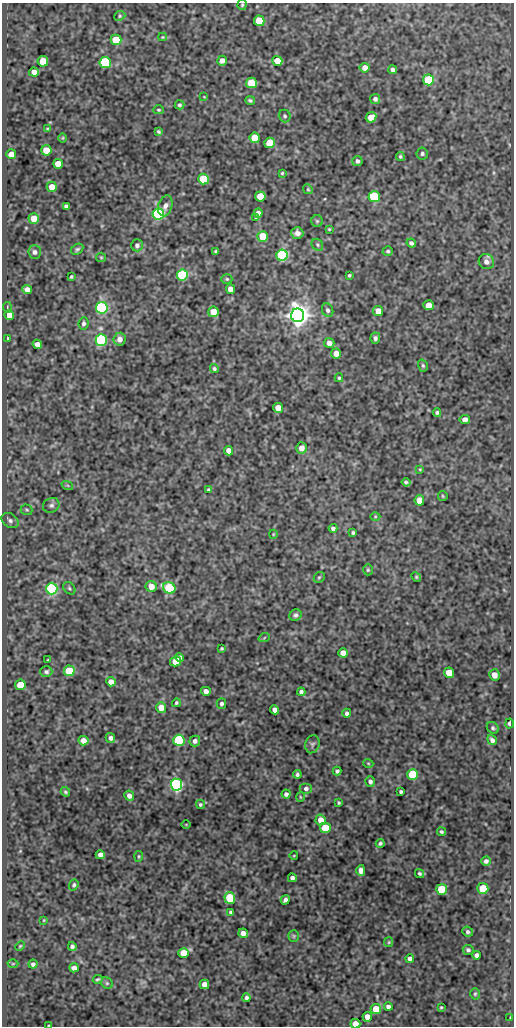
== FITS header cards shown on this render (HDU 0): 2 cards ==
NAXIS1  =                  512
NAXIS2  =                 1024

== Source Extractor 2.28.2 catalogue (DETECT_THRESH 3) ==
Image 512 x 1024 px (HDU 0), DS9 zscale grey, 1 PNG px = 1 image px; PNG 516 x 1028 px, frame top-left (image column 1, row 1024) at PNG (2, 3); each listed source drawn as its Kron ellipse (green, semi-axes under 4 px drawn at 4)
Background 76.9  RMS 0.5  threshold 1.5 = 3 sigma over >= 5 px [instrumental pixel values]
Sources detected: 194; all 194 listed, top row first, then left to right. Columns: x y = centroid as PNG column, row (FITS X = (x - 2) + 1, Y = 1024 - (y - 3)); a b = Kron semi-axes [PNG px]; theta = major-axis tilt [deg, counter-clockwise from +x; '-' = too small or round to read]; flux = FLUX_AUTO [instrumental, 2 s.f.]
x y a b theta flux
242 5 5 4 - 44
120 16 6 4 23 49
259 21 5 5 - 950
163 37 4 4 - 31
116 40 5 5 - 1500
43 61 5 5 - 720
222 61 5 4 - 150
277 61 5 5 - 470
105 62 5 5 - 4000
365 68 5 5 - 230
393 70 4 4 - 100
34 72 5 4 - 240
428 80 5 5 - 2100
251 83 5 5 - 1300
204 97 4 2 - 24
375 99 5 5 - 100
250 100 5 4 - 61
179 105 5 4 - 64
159 110 5 4 - 45
285 116 6 6 - 68
371 117 5 5 - 530
48 129 4 3 - 42
158 132 4 3 - 50
63 138 5 3 - 30
255 138 5 5 - 940
270 143 5 5 - 1300
46 150 5 5 - 840
422 153 6 5 - 68
11 154 5 5 - 380
400 156 4 4 - 50
357 161 5 5 - 100
58 164 5 5 - 640
282 173 3 3 - 35
203 179 5 5 - 1600
52 187 5 5 - 360
308 189 5 4 - 41
260 196 5 5 - 800
374 197 5 5 - 3300
66 206 4 4 - 79
165 206 11 7 73 170
258 213 5 4 - 150
158 214 5 5 - 6700
34 218 5 5 - 550
256 218 4 3 - 52
317 221 5 5 - 54
329 229 3 3 - 31
297 233 6 6 - 150
263 236 5 5 - 970
411 243 5 4 - 96
137 245 6 5 - 93
317 245 6 5 - 59
77 249 6 5 - 63
216 251 4 3 - 55
388 251 5 4 - 61
35 252 7 6 - 100
282 255 5 5 - 5400
101 257 5 4 - 37
486 262 8 7 - 160
182 275 5 5 - 5100
349 275 3 3 - 46
71 277 3 3 - 46
227 279 5 4 - 47
230 289 5 4 - 240
27 290 5 4 - 220
429 305 5 5 - 360
7 307 5 3 - 40
102 308 6 5 - 6000
328 310 7 5 -66 97
378 311 5 5 - 380
213 312 5 5 - 520
9 315 5 5 - 300
298 315 7 6 - 37000
83 323 6 5 - 82
375 338 5 5 - 91
7 339 4 3 - 80
120 339 6 6 - 200
101 340 6 5 - 5800
329 343 5 5 - 180
37 344 5 4 - 220
336 353 5 5 - 310
423 366 6 4 -73 57
214 369 4 4 - 65
339 378 4 4 - 46
278 408 5 5 - 400
437 413 4 4 - 67
465 419 5 4 - 180
302 448 5 5 - 270
229 451 4 4 - 230
420 469 4 3 - 29
406 482 4 3 - 58
67 485 6 3 -18 37
208 490 3 3 - 53
443 496 5 4 - 40
419 500 5 5 - 410
51 505 8 7 - 100
26 510 6 5 - 48
375 516 5 3 - 31
10 521 9 6 -37 120
333 528 4 4 - 94
353 533 3 3 - 55
273 534 4 4 - 29
368 570 5 4 - 46
319 577 6 5 - 48
416 577 5 4 - 40
151 586 5 5 - 330
69 588 7 5 -46 61
169 588 6 5 - 2900
52 589 6 5 - 4800
295 615 6 5 - 94
264 638 6 3 20 33
222 648 3 3 - 39
343 653 5 4 - 280
179 657 4 4 - 99
48 660 3 2 - 27
175 661 6 5 - 570
69 671 5 5 - 1400
46 672 6 5 - 85
449 673 5 5 - 570
494 675 6 5 - 240
111 682 5 4 - 240
20 685 5 5 - 730
206 691 5 4 - 180
301 692 4 4 - 81
176 703 4 4 - 52
221 704 5 4 - 79
161 708 5 5 - 430
275 710 4 4 - 190
347 713 4 4 - 88
509 723 5 3 - 82
493 728 7 5 -38 65
110 738 5 4 - 100
179 740 5 5 - 4200
492 740 5 4 - 110
83 741 5 4 - 290
195 741 5 5 - 130
312 744 9 7 73 93
368 763 5 3 - 30
337 771 4 3 - 66
297 774 4 4 - 70
413 775 5 5 - 2800
370 782 5 4 - 87
177 785 6 5 - 8400
306 789 6 5 - 98
65 792 5 3 - 48
401 792 3 3 - 60
286 794 4 4 - 90
129 796 5 5 - 160
300 797 5 3 - 30
339 803 3 3 - 41
200 804 5 4 - 51
321 820 5 5 - 350
186 824 5 3 - 26
325 828 5 5 - 1200
441 832 4 3 - 57
380 843 4 3 - 62
100 855 4 4 - 170
294 855 4 3 - 25
139 856 5 3 - 40
486 861 4 4 - 100
361 870 5 4 - 210
419 873 5 4 - 62
292 878 4 4 - 100
74 885 6 4 69 62
483 888 5 5 - 1100
442 889 5 5 - 1300
230 898 6 5 - 1300
285 900 5 4 - 95
231 912 3 3 - 54
44 920 4 2 - 25
468 932 5 5 - 74
243 933 5 4 - 170
294 936 5 5 - 48
389 942 5 4 - 38
20 946 5 3 - 35
72 947 4 4 - 79
468 950 5 5 - 73
184 953 5 5 - 670
476 955 4 4 - 110
410 958 4 4 - 100
13 964 5 3 - 31
33 964 4 4 - 94
74 968 5 4 - 190
98 979 5 3 - 47
107 983 6 5 - 60
204 984 5 4 - 230
475 994 6 5 - 49
246 998 4 4 - 79
388 1007 4 4 - 110
441 1007 3 2 - 33
376 1009 5 5 - 750
367 1017 5 4 - 340
510 1018 3 2 - 23
355 1024 5 4 - 320
49 1025 3 2 - 41
At the frame edge (FLAGS 8, measured only in part): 3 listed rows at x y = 242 5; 355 1024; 49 1025